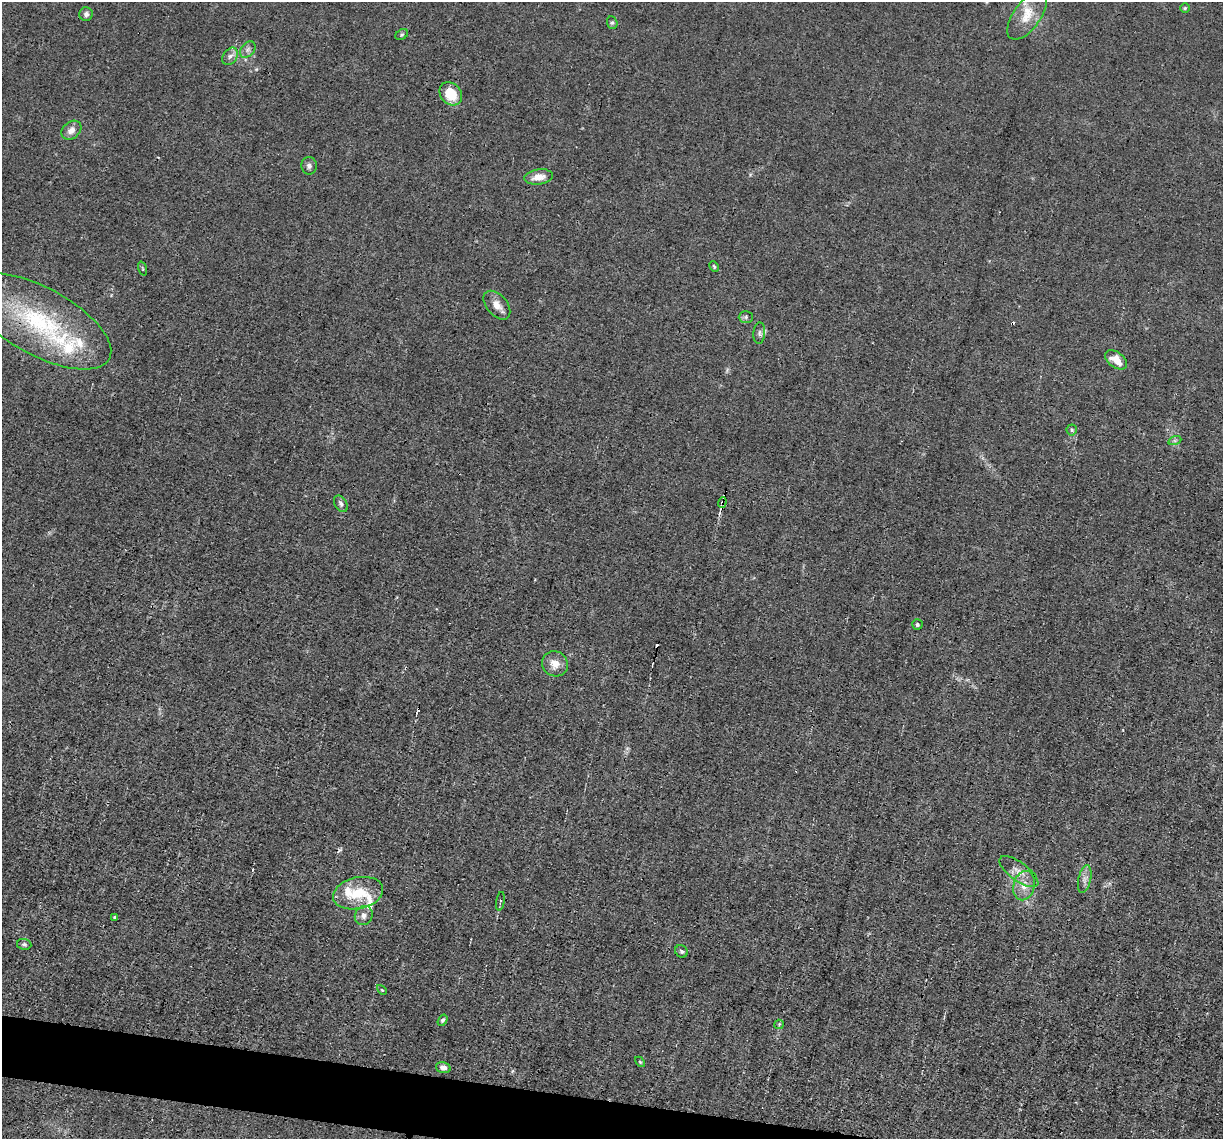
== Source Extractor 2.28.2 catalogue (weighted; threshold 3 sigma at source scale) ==
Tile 6 of 4 x 4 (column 2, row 2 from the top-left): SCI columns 1221-2441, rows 2513-3649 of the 4882 x 4908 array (HDU 1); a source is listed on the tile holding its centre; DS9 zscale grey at full resolution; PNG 1225 x 1141 px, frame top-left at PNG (2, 2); each listed source drawn as its Kron ellipse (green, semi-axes under 4 px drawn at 4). Shown black and unused: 3% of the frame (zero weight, under 3 of 4 exposures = <1% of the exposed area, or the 3 px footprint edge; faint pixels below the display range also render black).
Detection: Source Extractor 2.28.2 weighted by HDU 2 'WHT'; one run over the whole footprint, this tile lists its part. Background 0.012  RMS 0.003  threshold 0.0136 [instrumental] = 3 sigma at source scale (4.5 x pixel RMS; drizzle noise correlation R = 1.50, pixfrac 1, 0.05/0.05 arcsec/px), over >= 5 px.
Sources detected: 48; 5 cosmic-ray / hot-pixel residue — neither listed nor drawn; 5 inside a brighter listed object's ellipse — not listed separately; the other 38 listed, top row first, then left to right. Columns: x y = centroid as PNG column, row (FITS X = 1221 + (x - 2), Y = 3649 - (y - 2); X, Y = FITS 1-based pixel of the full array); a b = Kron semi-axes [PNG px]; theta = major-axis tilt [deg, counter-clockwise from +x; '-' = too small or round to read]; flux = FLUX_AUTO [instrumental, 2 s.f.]
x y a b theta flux
1185 8 4 4 - 0.45
86 14 7 6 - 1
1027 15 28 13 55 6.3
612 23 6 5 - 0.53
402 35 7 5 35 0.46
248 50 9 6 49 1.1
230 56 9 6 54 1.3
451 94 12 10 -51 7.6
71 130 11 8 41 2.2
309 166 8 7 - 1
539 177 14 7 7 3.5
714 266 6 4 -63 0.42
143 268 7 3 -71 0.33
497 305 17 10 -49 2.8
746 317 7 6 - 0.65
40 321 79 34 -28 42
759 333 11 6 86 1
1116 360 12 7 -38 4.4
1072 430 5 5 - 0.53
1175 440 6 4 19 0.55
722 503 5 3 - 1.5
341 504 9 6 -59 0.93
917 624 5 5 - 0.63
555 664 13 12 - 3.4
1019 872 23 9 -36 3.2
1085 879 14 6 78 1.6
1024 886 15 10 76 3.5
358 893 25 15 12 10
500 901 9 3 80 0.49
364 915 10 8 63 1.7
115 917 4 3 - 0.74
24 944 7 5 -8 0.68
681 951 7 6 - 0.65
382 990 6 3 -45 0.36
443 1020 6 4 57 0.68
779 1024 5 4 - 0.43
640 1062 6 3 -45 0.33
443 1068 7 5 -15 1.2
Overlapping masked pixels (flux is a lower limit): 2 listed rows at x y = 40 321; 722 503